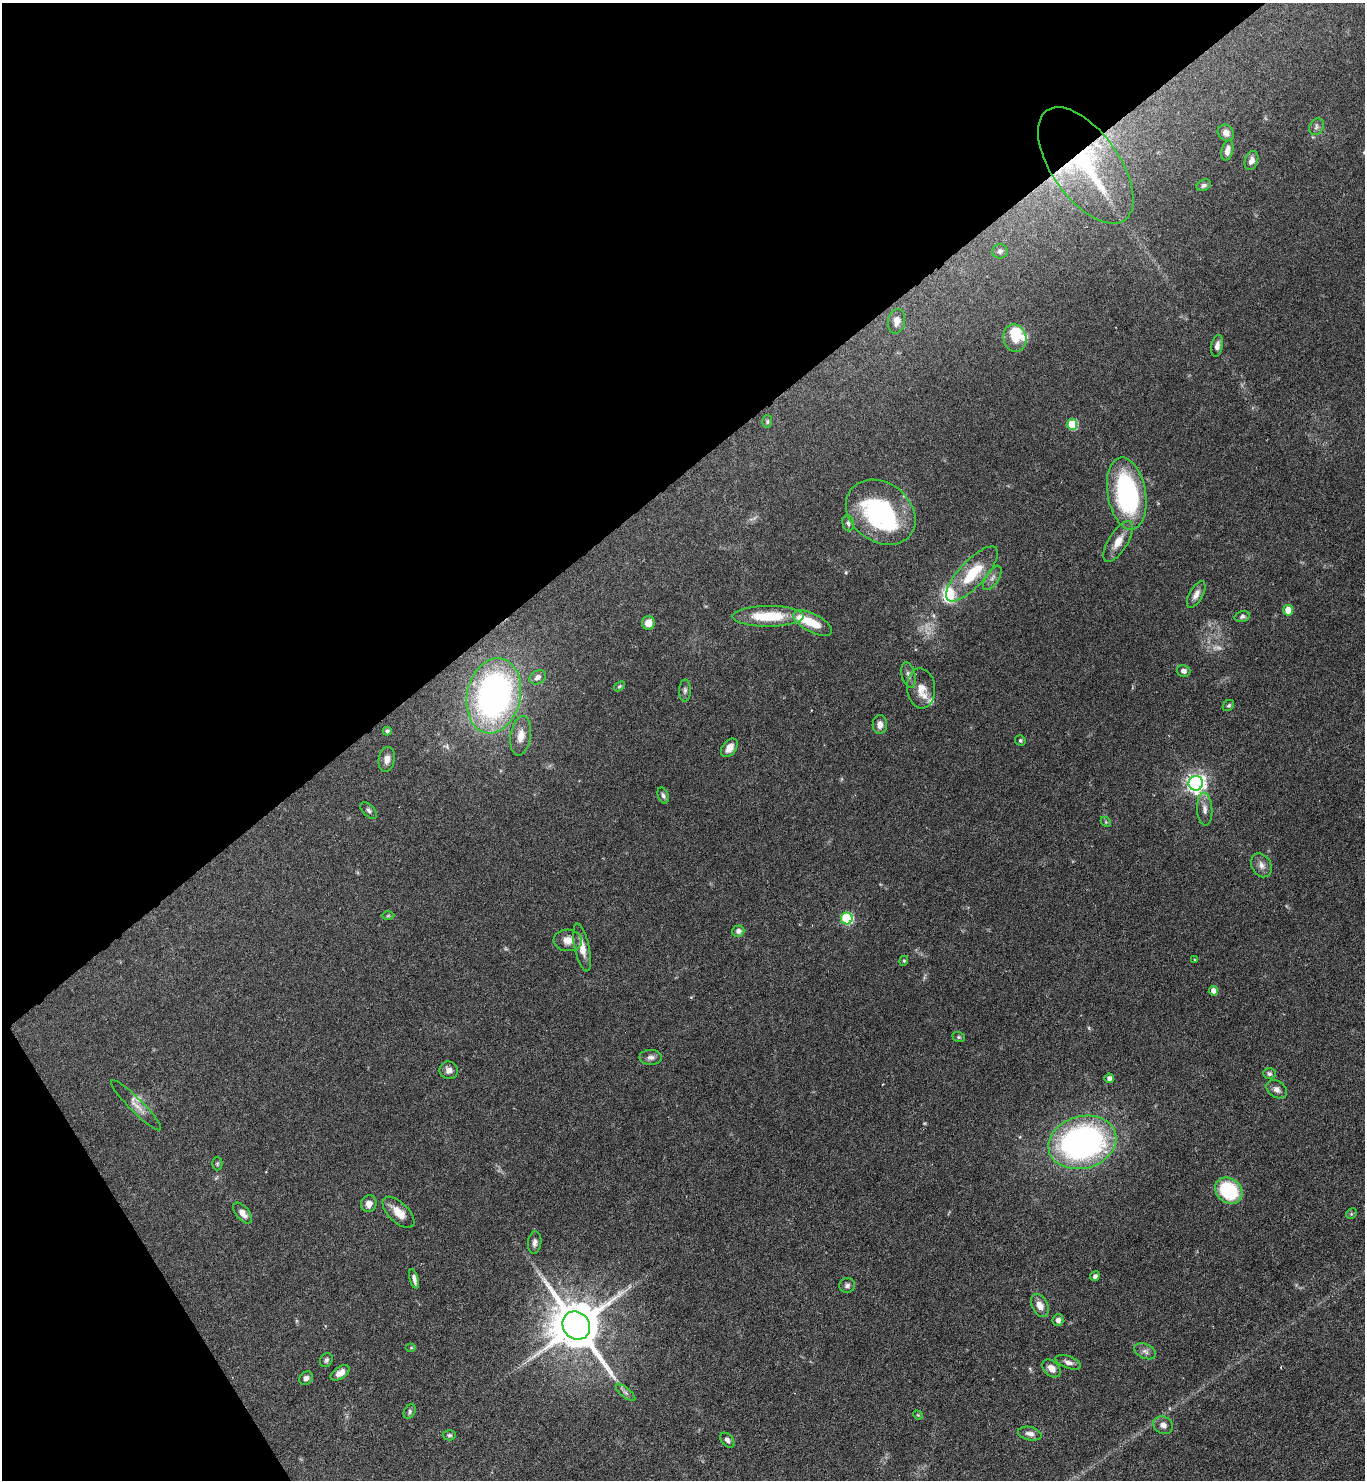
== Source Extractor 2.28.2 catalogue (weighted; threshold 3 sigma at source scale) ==
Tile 5 of 4 x 4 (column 1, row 2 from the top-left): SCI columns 298-1660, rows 2956-4433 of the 5906 x 5911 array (HDU 1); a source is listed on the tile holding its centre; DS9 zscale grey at full resolution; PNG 1367 x 1482 px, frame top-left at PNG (2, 3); each listed source drawn as its Kron ellipse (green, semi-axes under 4 px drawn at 4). Shown black and unused: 35% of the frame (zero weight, under 4 of 7 exposures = <1% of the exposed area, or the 3 px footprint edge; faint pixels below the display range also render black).
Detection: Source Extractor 2.28.2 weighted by HDU 2 'WHT'; one run over the whole footprint, this tile lists its part. Background 0.0625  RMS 0.0028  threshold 0.0115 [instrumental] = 3 sigma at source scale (4.09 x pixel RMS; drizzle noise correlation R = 1.36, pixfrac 0.8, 0.05/0.05 arcsec/px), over >= 5 px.
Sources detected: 100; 4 too faint to see at this stretch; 2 inside a brighter object's white glare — neither listed nor drawn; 7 inside a brighter listed object's ellipse — not listed separately; the other 87 listed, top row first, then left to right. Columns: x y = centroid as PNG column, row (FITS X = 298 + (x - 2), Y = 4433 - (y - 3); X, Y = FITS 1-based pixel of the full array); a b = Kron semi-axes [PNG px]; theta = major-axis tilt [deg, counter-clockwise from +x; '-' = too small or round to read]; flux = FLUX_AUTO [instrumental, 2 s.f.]
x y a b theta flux
1316 127 9 6 57 0.8
1226 133 9 7 -41 1.4
1227 150 10 5 76 1.5
1251 160 10 6 71 1.4
1086 165 67 33 -55 40
1204 185 7 5 26 0.65
1000 251 8 7 - 0.84
897 321 12 8 78 1.9
1015 338 14 11 -76 3.4
1217 346 11 5 79 1.4
767 421 6 5 - 0.43
1072 424 5 5 - 12
1127 493 36 19 -80 43
881 512 37 29 -37 34
848 523 8 6 -82 0.74
1118 542 23 9 58 3.5
972 574 35 13 47 10
992 578 14 6 56 1.2
1196 594 15 6 61 1.7
1288 610 5 5 - 4.9
768 616 35 10 0 12
1242 616 8 5 14 0.69
648 623 7 6 - 2.7
813 623 21 9 -27 5.6
1184 671 7 6 - 1
908 675 13 6 -76 1.2
538 677 8 6 31 1.2
619 686 6 4 39 0.37
921 688 20 14 -84 3.4
685 690 11 5 90 0.76
494 696 38 26 78 92
1228 705 6 5 - 0.5
880 724 9 7 86 1.5
387 731 4 4 - 0.58
521 736 20 10 82 3.3
1020 740 5 5 - 0.42
729 748 10 7 51 2
387 759 12 8 80 1.6
1196 783 7 7 - 140
663 795 8 5 -68 0.67
1205 809 16 7 -87 1.8
369 810 10 5 -45 0.75
1106 822 6 4 -46 0.34
1261 865 13 9 -59 1.6
388 916 6 4 2 0.34
847 918 6 6 - 24
738 931 6 5 - 1.1
568 940 14 11 -3 2.5
582 947 24 7 -78 2.9
1195 960 4 3 - 0.31
904 961 5 4 - 0.34
1213 991 4 4 - 1.8
959 1037 6 5 - 0.39
651 1057 11 7 0 1.1
449 1070 9 8 - 1.5
1269 1074 6 5 - 0.64
1109 1078 4 4 - 1.1
1277 1089 11 8 -34 1.4
136 1105 34 6 -45 2.4
1082 1142 34 26 15 86
217 1164 7 5 89 0.43
1229 1191 14 12 -40 17
369 1204 8 7 - 1.9
399 1212 20 10 -44 3.8
243 1213 12 6 -50 2
1351 1214 6 4 45 0.34
535 1243 11 6 83 1.1
1095 1276 5 4 - 0.86
414 1279 10 4 -74 1.1
847 1285 8 7 - 0.78
1040 1306 12 8 -63 2.3
1058 1320 6 5 - 1.1
576 1326 15 13 -51 1600
411 1348 5 3 - 0.29
1145 1351 11 7 -24 1.2
326 1360 7 6 - 0.63
1068 1362 13 6 -21 1.2
1051 1368 10 7 -42 2
340 1373 10 6 33 2
306 1378 7 6 - 1
625 1392 12 4 -40 0.83
410 1412 7 5 62 0.63
918 1415 5 4 - 0.25
1163 1425 10 8 -27 1.4
1030 1434 12 6 -13 1.5
449 1435 7 5 2 0.49
727 1440 9 5 -48 0.83
Overlapping masked pixels (flux is a lower limit): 1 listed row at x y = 1086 165